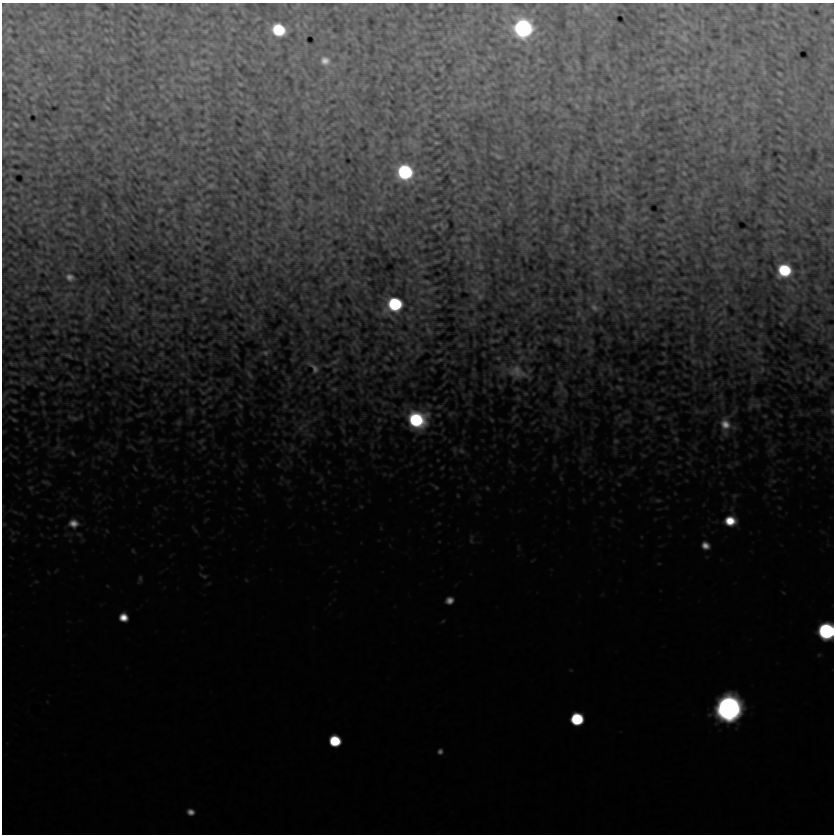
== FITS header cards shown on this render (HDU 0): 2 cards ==
NAXIS1  =                  832
NAXIS2  =                  832

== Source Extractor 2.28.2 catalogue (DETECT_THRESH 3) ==
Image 832 x 832 px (HDU 0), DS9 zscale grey, 1 PNG px = 1 image px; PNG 836 x 836 px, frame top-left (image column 1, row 832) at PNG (2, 3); no overlay
Background 1.71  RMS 2.8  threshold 8.38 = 3 sigma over >= 5 px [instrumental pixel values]
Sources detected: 153; all 153 listed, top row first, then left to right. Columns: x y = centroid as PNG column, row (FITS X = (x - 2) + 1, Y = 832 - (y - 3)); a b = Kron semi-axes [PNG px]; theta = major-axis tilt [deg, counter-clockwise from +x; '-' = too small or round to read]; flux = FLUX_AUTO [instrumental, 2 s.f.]
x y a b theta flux
775 5 7 4 89 290
431 6 6 4 71 170
586 8 8 6 -55 430
832 21 4 3 - 140
523 28 11 11 - 63000
9 30 3 3 - 200
279 30 10 9 - 13000
684 38 13 7 -45 760
106 39 6 4 -20 210
41 50 6 5 - 300
325 61 13 11 -20 2000
192 63 7 5 -75 340
441 69 5 4 - 160
779 73 4 2 - 200
682 76 9 4 -9 380
240 84 5 3 - 200
780 92 6 4 -19 220
108 99 8 3 -71 230
779 100 7 3 -45 180
577 106 6 4 -46 230
107 108 6 4 -32 210
438 116 6 3 1 160
15 124 4 2 - 270
265 133 9 4 -36 330
436 143 6 3 -8 210
137 149 5 3 - 160
12 152 5 3 - 180
258 154 8 4 53 360
291 154 8 4 9 250
498 156 9 4 -30 310
616 169 6 4 -20 160
405 172 10 10 - 28000
684 173 3 2 - 150
176 182 6 5 - 330
746 182 10 3 69 350
211 186 6 5 - 320
13 198 6 3 -19 150
510 204 6 4 -71 250
104 205 6 4 -89 260
379 208 9 4 9 350
160 210 5 5 - 250
198 211 7 4 -19 310
207 224 6 4 1 200
495 225 6 3 -72 190
434 226 6 3 45 210
566 229 14 4 85 440
659 234 8 4 8 250
466 238 9 4 0 320
592 247 7 4 89 320
663 252 6 4 -44 190
269 260 6 4 -72 240
481 267 6 5 - 260
784 270 10 9 - 13000
596 273 8 6 -1 500
70 277 7 5 -24 930
427 282 6 4 -18 210
107 291 6 4 -70 190
513 293 8 4 -8 310
241 297 6 4 -60 200
480 297 7 7 - 500
204 300 4 2 - 280
726 302 6 4 -1 230
395 304 11 10 - 20000
338 305 7 4 -71 210
437 305 6 3 -18 150
639 305 7 4 -89 280
594 307 14 9 -48 1100
578 313 9 4 -90 440
761 325 6 4 -89 210
252 327 7 4 -89 370
429 331 10 4 -60 440
55 332 5 5 - 200
692 339 9 4 90 440
556 340 11 5 -26 480
519 351 7 4 19 320
265 353 8 7 - 500
391 353 6 3 -46 190
161 354 6 5 - 230
69 356 9 4 -28 340
498 358 5 4 - 220
440 360 6 4 19 200
693 361 8 6 15 460
335 362 12 5 23 560
314 368 17 7 -46 1200
762 369 8 4 85 360
517 372 28 18 -20 4500
182 374 6 5 - 330
250 375 11 4 -58 390
52 378 8 3 -45 190
808 378 6 5 - 300
145 379 10 4 -12 350
620 379 5 4 - 190
11 382 7 4 -1 320
28 382 7 4 -19 380
818 382 11 6 11 720
560 385 20 6 -75 1200
619 388 10 4 -27 340
334 389 7 5 -1 330
203 393 7 4 -2 320
42 394 6 3 0 190
518 398 7 4 -45 300
13 401 15 5 -22 750
43 402 6 5 - 280
203 402 7 4 31 290
758 405 8 7 - 740
240 406 7 4 -41 280
285 406 6 5 - 300
191 410 10 9 - 830
14 411 6 4 -1 210
832 411 9 7 -83 610
34 413 8 4 0 320
140 415 10 4 24 450
780 415 6 4 -19 200
765 416 5 4 - 190
74 418 14 7 -9 950
513 418 7 4 71 330
658 418 7 6 - 380
13 419 13 5 -31 570
417 420 15 13 -19 26000
492 420 6 4 -70 210
625 421 14 3 4 550
179 422 8 7 - 610
725 425 23 16 -79 4500
300 428 7 6 - 660
676 439 6 6 - 360
201 441 11 6 39 610
616 441 8 5 0 360
514 445 6 4 19 250
58 447 10 7 41 860
461 451 11 8 -19 1100
72 453 9 6 -63 550
278 465 6 4 0 240
442 467 6 4 1 210
135 468 7 3 -54 240
45 482 13 4 -19 450
618 484 6 4 -71 240
436 487 7 5 -30 330
31 488 7 5 -5 350
487 488 6 4 -46 240
658 500 7 5 7 400
730 521 11 10 - 5300
73 523 14 11 -8 2500
705 545 9 8 - 1800
204 576 6 4 -18 290
140 578 7 5 71 360
449 600 7 6 - 1500
123 617 8 7 - 2900
826 631 10 10 - 54000
729 708 12 12 - 280000
577 719 9 8 - 17000
335 741 9 8 - 11000
440 751 6 5 - 620
191 812 7 6 - 1200
At the frame edge (FLAGS 8, measured only in part): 3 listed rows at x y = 832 21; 832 411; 826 631